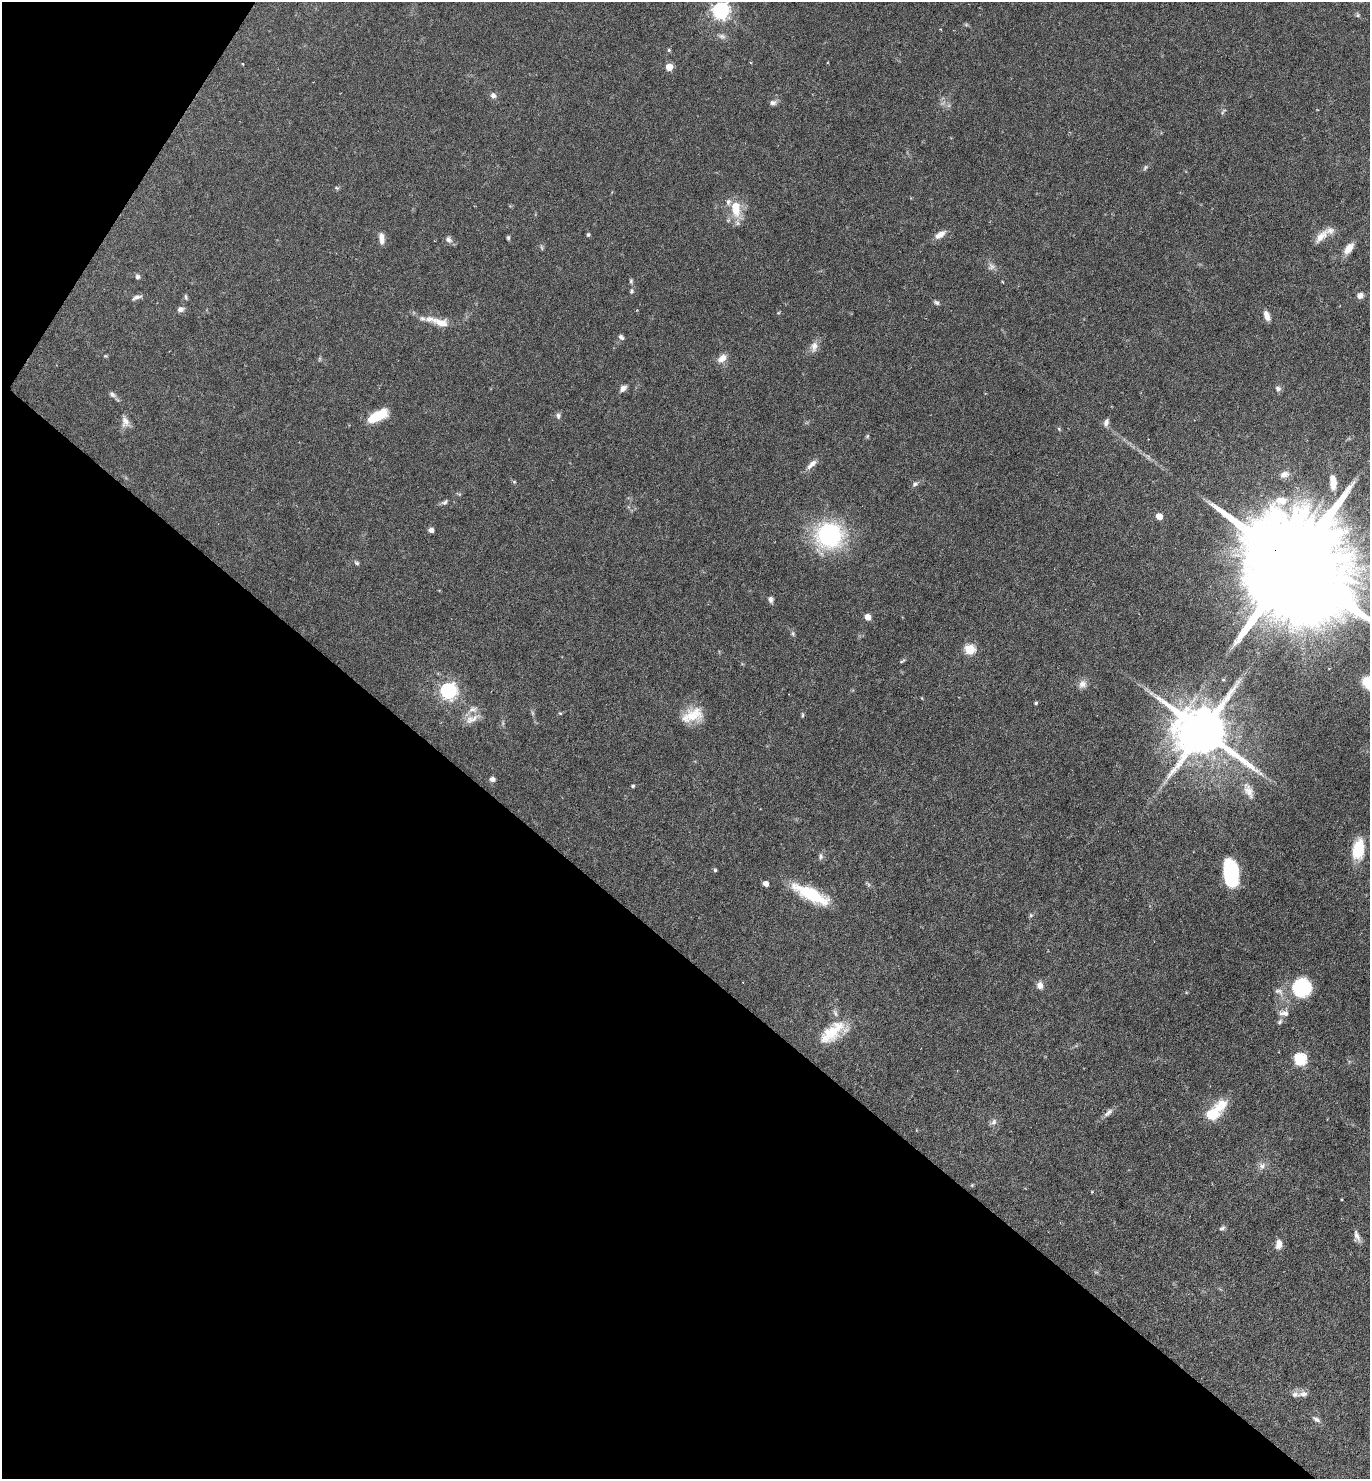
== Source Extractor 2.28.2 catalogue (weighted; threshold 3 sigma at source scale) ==
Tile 9 of 4 x 4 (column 1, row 3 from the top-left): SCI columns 294-1661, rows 1479-2955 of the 5915 x 5909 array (HDU 1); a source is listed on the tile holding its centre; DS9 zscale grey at full resolution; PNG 1372 x 1481 px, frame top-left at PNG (2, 2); no overlay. Shown black and unused: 38% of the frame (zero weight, under 4 of 7 exposures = <1% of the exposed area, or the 3 px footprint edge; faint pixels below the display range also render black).
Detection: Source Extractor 2.28.2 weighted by HDU 2 'WHT'; one run over the whole footprint, this tile lists its part. Background 0.0575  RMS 0.0029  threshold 0.0117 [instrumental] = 3 sigma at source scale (4.09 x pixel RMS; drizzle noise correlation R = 1.36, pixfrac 0.8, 0.05/0.05 arcsec/px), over >= 5 px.
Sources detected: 106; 2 too faint to see at this stretch — not listed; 4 inside a brighter listed object's ellipse — not listed separately; the other 100 listed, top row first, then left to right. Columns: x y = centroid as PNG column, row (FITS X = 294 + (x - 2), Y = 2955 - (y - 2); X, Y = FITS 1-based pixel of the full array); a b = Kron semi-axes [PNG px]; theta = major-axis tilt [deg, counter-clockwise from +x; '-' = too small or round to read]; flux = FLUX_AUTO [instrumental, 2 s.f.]
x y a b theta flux
720 11 7 7 - 100
1358 15 6 5 - 0.46
966 25 6 4 0 0.37
722 36 12 7 -17 1.1
669 50 5 4 - 0.35
243 64 4 2 - 0.2
669 67 5 5 - 6
493 95 7 6 - 1
773 103 10 7 5 0.93
1223 112 10 3 50 0.41
1145 167 8 5 50 0.55
337 188 6 4 -43 0.36
736 208 24 11 -81 6.5
588 235 6 4 74 0.39
940 235 14 7 32 2.2
1321 236 25 9 45 3.2
381 238 15 7 -84 1.7
508 238 5 4 - 0.39
448 240 9 7 -43 1
1348 248 15 8 53 2.9
991 266 10 9 - 1.2
137 277 6 5 - 0.7
631 281 7 5 89 0.45
631 291 7 5 87 0.58
1360 295 8 7 - 1.2
137 297 13 5 22 1
186 297 8 4 -73 0.45
936 302 8 5 -32 0.6
180 309 8 6 16 1.1
778 313 5 3 - 0.24
1267 316 12 6 -68 1.8
438 322 37 10 -17 5
621 337 7 6 - 0.77
814 347 16 9 78 1.9
105 356 6 3 0 0.27
722 358 12 8 39 2.2
623 388 11 6 43 1.1
1278 389 7 6 - 0.91
112 394 10 7 -37 0.93
377 416 20 9 26 9
558 416 8 6 -78 0.78
125 422 15 10 -76 2
1106 422 10 6 72 1.1
1059 429 6 4 -46 0.33
867 436 6 5 - 0.37
812 464 17 7 45 1.8
1284 474 13 9 17 1.7
514 482 5 4 - 0.31
1333 482 19 8 -86 3.5
915 484 9 6 37 0.75
444 502 8 6 29 0.68
1159 516 5 5 - 3.7
431 530 4 4 - 1.7
829 535 19 18 - 44
357 563 7 5 -31 0.51
1294 565 43 23 -41 13000
771 600 9 6 -81 0.83
867 617 5 5 - 3.4
793 633 7 5 -71 0.51
969 649 5 5 - 16
902 661 10 3 30 0.4
1223 680 5 3 - 0.26
1082 684 11 10 - 1.7
448 691 7 7 - 90
1151 693 6 5 - 0.62
1036 703 4 4 - 0.35
533 713 7 4 -89 0.44
560 713 5 3 - 0.24
692 715 27 15 20 6.2
802 715 7 3 82 0.34
472 719 23 9 24 2.6
1202 731 16 14 -30 1800
492 779 6 5 - 1.1
633 786 4 4 - 0.46
1249 791 23 11 -64 3
1358 849 23 12 80 9
820 856 9 7 79 0.84
715 870 5 5 - 0.36
1231 873 25 13 -81 21
765 884 5 4 - 2.1
810 894 41 12 -26 14
1031 915 6 5 - 0.42
1040 985 8 7 - 1.7
1302 988 20 20 - 15
1279 991 14 8 -17 1.5
1284 1013 15 8 -3 1.6
1280 1022 9 5 46 0.65
833 1032 39 18 34 9.7
1300 1059 6 6 - 29
1108 1113 15 6 41 1.3
1212 1114 19 14 31 6.3
994 1122 10 7 49 1
1262 1166 10 10 - 1.4
972 1185 5 4 - 0.28
1092 1192 4 3 - 0.21
1222 1228 9 5 27 0.57
1357 1236 16 7 -71 1.5
1278 1244 11 7 86 1.9
1303 1394 14 7 5 1.5
1316 1419 12 6 -33 0.97
Overlapping masked pixels (flux is a lower limit): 1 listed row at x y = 1294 565
Isophote crosses this tile's border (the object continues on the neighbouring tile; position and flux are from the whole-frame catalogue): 2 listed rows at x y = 720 11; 1294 565